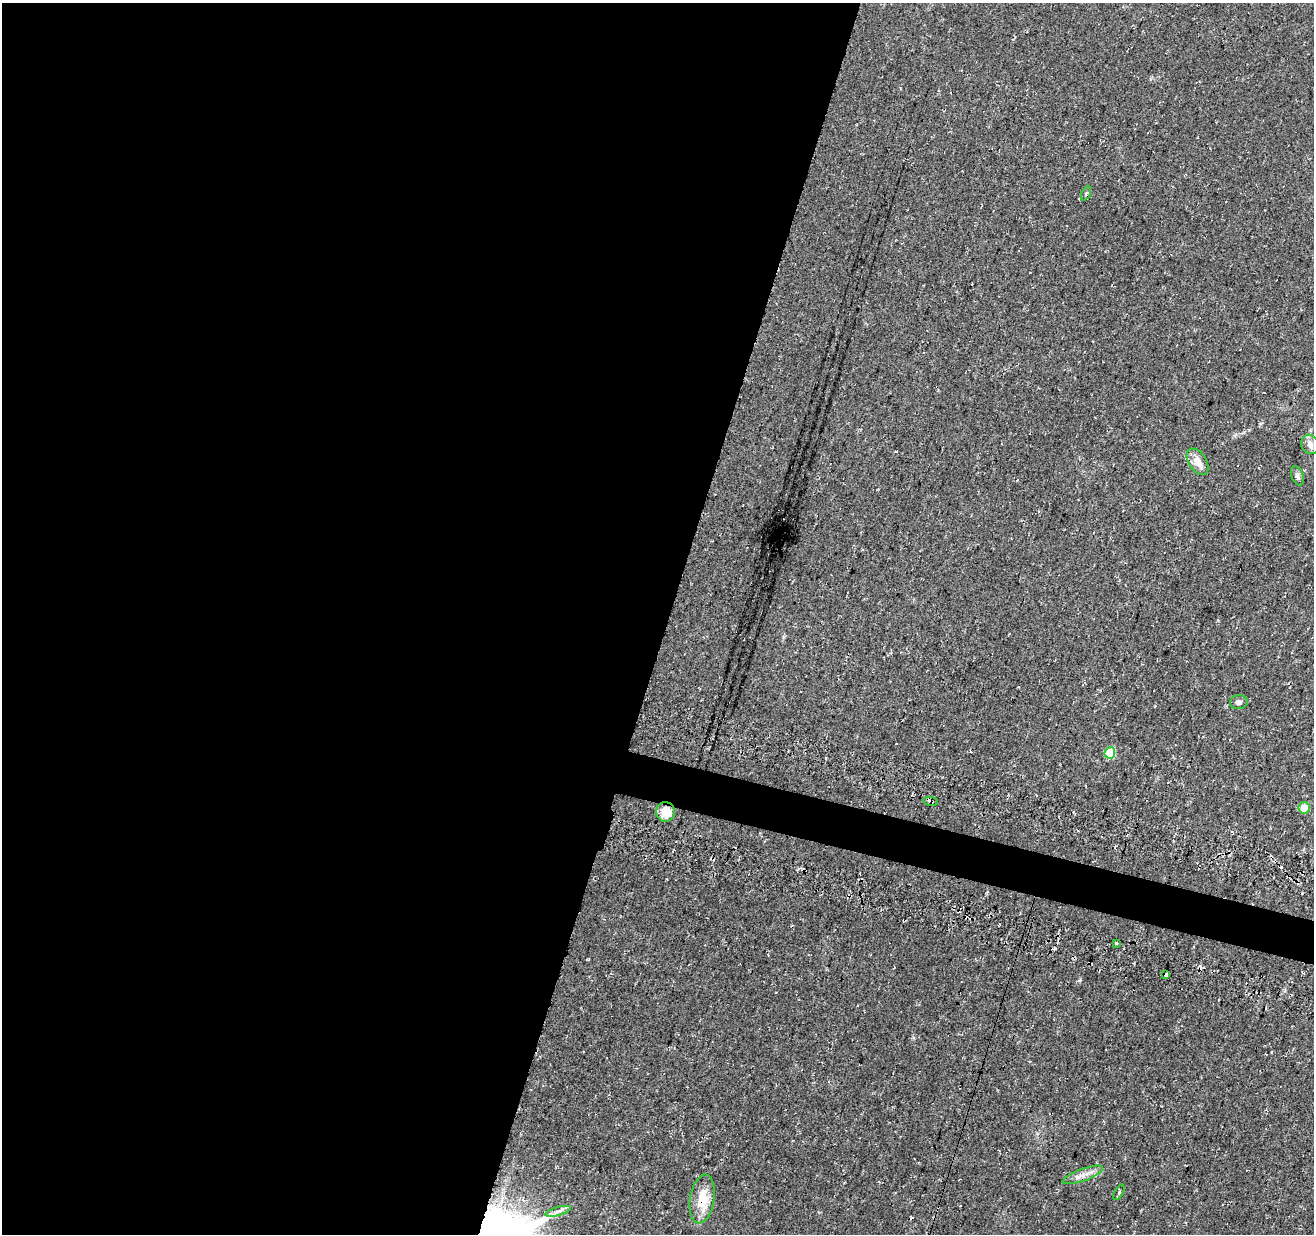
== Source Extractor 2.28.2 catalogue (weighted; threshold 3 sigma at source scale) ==
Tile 5 of 4 x 4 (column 1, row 2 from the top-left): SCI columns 27-1338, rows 2800-4031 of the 5293 x 5537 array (HDU 1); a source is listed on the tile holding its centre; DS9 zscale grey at full resolution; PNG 1316 x 1236 px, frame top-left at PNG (2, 3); each listed source drawn as its Kron ellipse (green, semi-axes under 4 px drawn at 4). Shown black and unused: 53% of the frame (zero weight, under 3 of 4 exposures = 4% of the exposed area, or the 3 px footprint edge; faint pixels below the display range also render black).
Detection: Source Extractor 2.28.2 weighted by HDU 2 'WHT'; one run over the whole footprint, this tile lists its part. Background 0.0438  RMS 0.0068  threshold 0.0307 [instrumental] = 3 sigma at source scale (4.5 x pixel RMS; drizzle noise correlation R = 1.50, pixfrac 1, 0.0396/0.0396 arcsec/px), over >= 5 px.
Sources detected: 22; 7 cosmic-ray / hot-pixel residue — neither listed nor drawn; the other 15 listed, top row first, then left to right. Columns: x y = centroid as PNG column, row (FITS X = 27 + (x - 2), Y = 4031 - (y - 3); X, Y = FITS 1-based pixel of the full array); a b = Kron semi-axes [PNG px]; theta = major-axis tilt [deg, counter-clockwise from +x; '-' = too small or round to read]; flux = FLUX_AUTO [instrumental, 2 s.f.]
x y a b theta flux
1086 193 7 4 64 1.2
1310 444 10 8 -63 3.6
1197 462 14 9 -57 6.5
1297 476 10 6 -70 2
1239 702 9 7 8 2.1
1110 753 6 5 - 28
931 801 7 2 -10 0.89
1304 808 6 5 - 12
665 812 10 9 - 12
1116 943 3 3 - 5.1
1166 974 4 3 - 6.8
1083 1175 21 6 20 5.5
1119 1192 8 2 61 0.8
702 1199 24 12 81 15
558 1211 13 3 15 2.3
Overlapping masked pixels (flux is a lower limit): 4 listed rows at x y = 931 801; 665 812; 1166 974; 702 1199